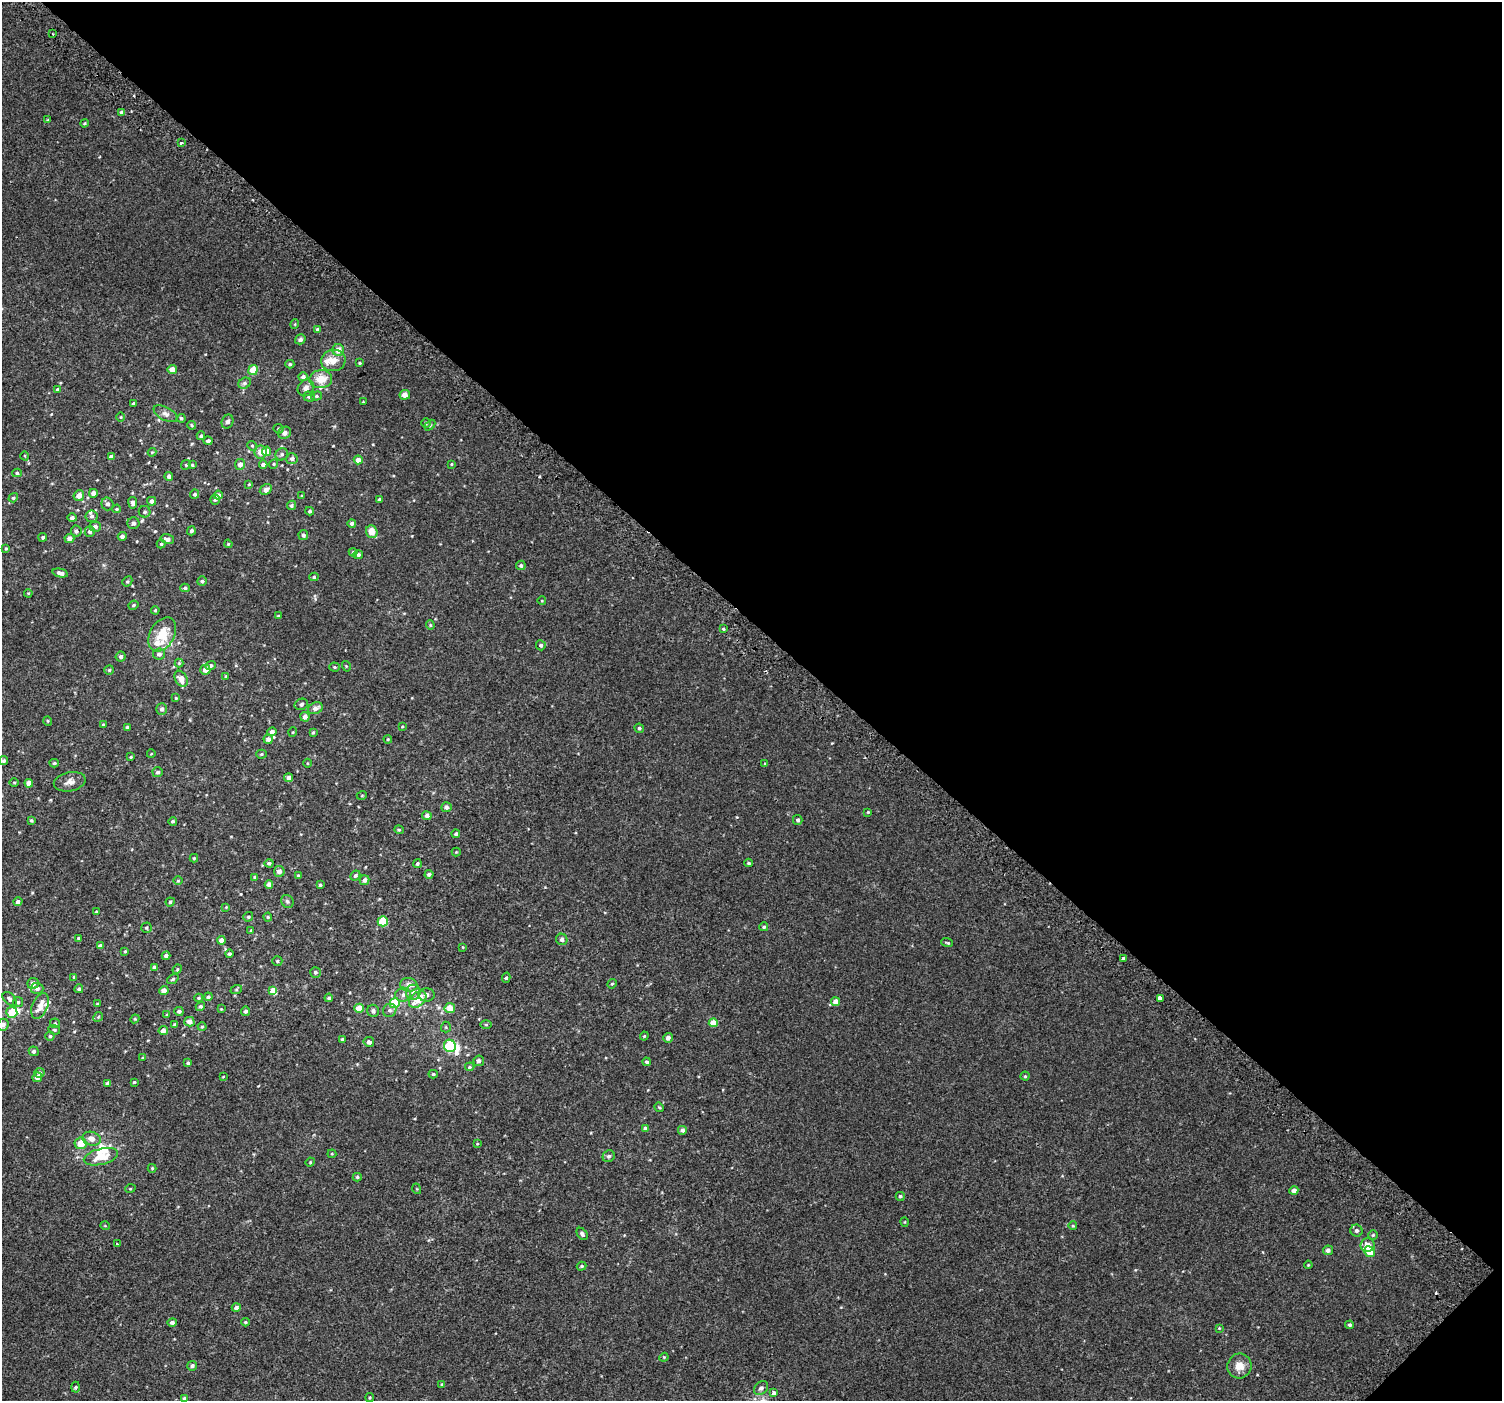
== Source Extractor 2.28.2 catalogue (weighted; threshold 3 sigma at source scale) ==
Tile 8 of 4 x 4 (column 4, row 2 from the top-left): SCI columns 4564-6063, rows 3024-4422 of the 6113 x 6113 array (HDU 1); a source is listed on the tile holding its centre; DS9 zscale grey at full resolution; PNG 1504 x 1403 px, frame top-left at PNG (2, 2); each listed source drawn as its Kron ellipse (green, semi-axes under 4 px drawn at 4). Shown black and unused: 45% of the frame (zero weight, under 2 of 3 exposures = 3% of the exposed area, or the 3 px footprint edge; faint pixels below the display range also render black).
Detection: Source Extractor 2.28.2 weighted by HDU 2 'WHT'; one run over the whole footprint, this tile lists its part. Background 0.00677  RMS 0.0062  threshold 0.0279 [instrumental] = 3 sigma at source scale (4.5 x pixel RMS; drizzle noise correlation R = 1.50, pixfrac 1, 0.0396/0.0396 arcsec/px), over >= 5 px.
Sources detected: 309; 2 inside a brighter object's white glare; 1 cosmic-ray / hot-pixel residue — neither listed nor drawn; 10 inside a brighter listed object's ellipse — not listed separately; the other 296 listed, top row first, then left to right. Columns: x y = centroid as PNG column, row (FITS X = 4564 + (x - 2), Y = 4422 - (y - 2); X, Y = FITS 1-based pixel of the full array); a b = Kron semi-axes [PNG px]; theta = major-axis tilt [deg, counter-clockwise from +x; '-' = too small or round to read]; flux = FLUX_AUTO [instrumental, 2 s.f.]
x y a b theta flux
53 34 3 2 - 0.48
122 112 4 3 - 1.6
48 120 4 3 - 0.6
84 123 4 3 - 0.7
181 143 4 3 - 0.98
295 324 5 3 - 0.51
317 329 4 4 - 1.3
300 339 5 4 - 2
338 350 6 6 - 5.9
333 361 12 10 13 6.3
359 363 4 3 - 0.54
290 364 4 4 - 0.91
172 369 4 4 - 5.6
253 370 5 4 - 12
303 377 5 4 - 1.8
321 379 11 9 6 9.7
245 383 6 5 - 1.3
306 388 9 7 50 3
58 389 4 3 - 1.6
405 395 5 5 - 3.2
316 396 5 4 - 0.85
309 397 5 5 - 1.8
363 402 3 2 - 0.44
134 404 4 3 - 1.1
165 414 13 6 -28 2.3
121 417 5 3 - 0.5
181 418 4 3 - 0.84
228 422 7 5 67 1.8
426 423 4 4 - 0.84
192 425 4 3 - 0.62
430 425 6 4 46 0.77
278 429 5 4 - 0.83
284 433 7 6 - 2.3
201 436 4 4 - 1.1
208 441 4 4 - 1.7
252 446 5 4 - 0.74
267 451 5 4 - 7.1
152 452 4 4 - 0.57
260 452 6 6 - 5.2
282 454 6 6 - 1.2
25 456 5 3 - 0.49
111 457 4 4 - 2.7
292 459 6 5 - 2
358 460 4 4 - 3.1
240 464 5 5 - 3
274 464 5 4 - 0.71
451 464 4 3 - 0.52
186 465 5 4 - 0.76
192 465 4 4 - 0.77
263 465 4 3 - 1.4
17 473 5 4 - 1
169 476 4 4 - 2
249 484 3 3 - 0.53
266 489 6 5 - 2.8
93 493 4 4 - 3.5
195 494 4 4 - 1.2
218 495 4 4 - 2.1
79 496 5 5 - 4
302 496 4 3 - 0.74
13 498 5 4 - 0.97
379 499 3 3 - 1.2
215 500 5 4 - 0.99
152 501 4 4 - 2.4
133 503 6 4 -82 1.6
107 504 6 6 - 2
292 505 5 4 - 1.2
117 509 4 4 - 0.8
310 511 4 3 - 0.96
145 512 6 6 - 1
92 516 6 6 - 1.6
72 518 4 4 - 1.2
133 523 6 6 - 1.8
352 523 4 4 - 1.5
95 527 5 5 - 2.5
76 531 6 5 - 1.5
191 531 4 4 - 1.5
90 532 5 5 - 1.8
372 532 6 5 - 7.9
303 535 5 5 - 1.6
122 536 4 4 - 1.8
43 537 4 4 - 0.89
69 539 5 4 - 2.6
167 539 7 5 -16 2.5
161 544 4 4 - 0.71
228 544 4 3 - 0.54
6 549 4 3 - 0.55
353 552 4 4 - 0.86
358 555 5 4 - 1.5
521 565 5 4 - 1.2
60 573 8 4 -12 2.1
314 577 4 4 - 0.86
127 581 5 4 - 0.85
202 581 5 4 - 1.1
185 588 5 4 - 1.1
28 593 4 3 - 0.49
542 601 4 3 - 0.42
133 605 5 3 - 0.77
155 610 4 3 - 0.75
278 616 3 3 - 0.48
430 625 4 4 - 0.61
723 629 4 3 - 0.67
162 634 18 12 60 14
541 645 5 5 - 1.4
159 654 6 5 - 2.3
121 657 5 5 - 1.7
179 663 4 4 - 0.58
211 666 5 4 - 1.5
346 666 5 3 - 0.51
334 667 5 4 - 0.71
109 670 5 4 - 0.83
205 670 5 5 - 4.5
226 676 3 3 - 0.53
181 679 8 6 -62 5
176 698 4 4 - 0.53
301 704 7 5 24 1.4
315 708 7 5 23 2.9
162 709 5 5 - 1.9
305 717 5 4 - 3
48 721 5 3 - 0.49
103 725 3 3 - 0.65
127 727 3 3 - 0.72
402 727 3 3 - 0.49
639 728 5 4 - 1.1
272 732 5 4 - 1.7
293 732 5 3 - 0.47
313 732 4 4 - 0.66
268 739 4 4 - 2.2
388 739 4 4 - 0.61
151 754 4 3 - 0.36
261 754 5 4 - 0.72
131 757 4 3 - 0.54
3 761 5 4 - 1
54 763 4 4 - 0.8
308 763 4 3 - 0.53
765 764 4 3 - 0.61
158 772 5 5 - 1.7
289 778 4 4 - 2.7
14 782 4 3 - 0.51
70 782 16 9 12 3.7
29 783 4 4 - 3.9
362 795 5 3 - 0.49
447 807 5 5 - 2
868 812 4 4 - 0.6
427 816 5 4 - 2.2
31 820 4 3 - 0.87
798 820 5 4 - 1.3
173 821 4 4 - 0.98
399 830 4 4 - 0.72
456 834 4 4 - 1.1
456 852 4 4 - 0.58
194 858 4 4 - 0.64
269 863 4 4 - 1.5
749 863 4 3 - 0.81
417 864 4 4 - 1
279 871 5 5 - 2.8
429 874 4 4 - 1.6
298 876 3 3 - 1.2
355 876 5 4 - 1.2
255 877 4 4 - 1
364 880 5 4 - 2.3
178 881 4 4 - 0.62
269 884 4 4 - 2.9
320 885 3 3 - 0.85
287 901 7 6 - 1.2
18 902 4 4 - 1.5
170 902 4 4 - 0.84
226 907 4 4 - 0.49
96 911 4 2 - 0.45
248 917 5 4 - 1
268 917 4 4 - 0.62
383 921 5 5 - 19
764 927 4 4 - 0.93
146 928 5 5 - 0.86
251 930 4 3 - 0.59
78 938 3 3 - 0.59
562 939 6 5 - 1.4
221 940 4 4 - 3.2
947 943 6 3 -18 0.65
100 946 4 4 - 2.1
463 947 4 2 - 0.42
125 951 4 3 - 0.56
229 954 4 4 - 1.2
166 956 4 4 - 1.8
1124 958 3 3 - 15
277 961 5 4 - 0.94
154 967 4 4 - 1.3
177 969 5 4 - 0.69
315 972 5 5 - 1.4
74 977 4 4 - 0.63
506 978 5 4 - 0.95
173 979 6 4 36 0.82
33 983 5 5 - 2.7
612 984 5 4 - 0.75
409 985 9 7 -11 3.8
37 988 6 5 - 2.5
79 989 4 4 - 1.1
164 990 4 4 - 3.8
236 990 6 4 19 0.72
273 991 4 4 - 12
413 992 7 7 - 2.7
403 995 8 7 - 2.4
427 995 8 6 0 1.6
208 997 4 4 - 1.2
199 998 4 4 - 0.8
329 998 4 4 - 1.1
10 999 8 5 -43 1.8
418 999 10 6 43 11
1160 999 3 3 - 29
18 1002 5 5 - 1
836 1002 4 4 - 5.4
395 1003 5 5 - 21
97 1004 3 3 - 0.56
40 1006 13 7 67 4.6
200 1007 5 4 - 1
359 1008 5 4 - 7.6
450 1008 5 5 - 6.7
221 1009 3 3 - 0.39
390 1010 7 6 - 1.5
179 1011 5 4 - 1.5
246 1011 4 4 - 1.8
373 1011 6 5 - 1.4
12 1012 5 5 - 15
167 1015 4 3 - 0.72
98 1017 5 4 - 0.73
135 1019 4 4 - 0.62
189 1022 5 5 - 4
55 1023 5 5 - 0.7
713 1023 4 4 - 7.3
175 1024 4 3 - 0.75
3 1025 6 5 - 2.2
486 1025 6 4 0 0.64
202 1027 4 4 - 0.74
446 1027 5 5 - 0.71
54 1030 6 4 -20 0.85
163 1031 4 4 - 3.8
50 1036 4 4 - 0.82
644 1036 4 4 - 0.63
668 1038 5 4 - 2.3
342 1039 4 4 - 0.81
369 1042 5 5 - 2.1
450 1046 6 6 - 49
34 1051 5 5 - 1.4
142 1058 4 3 - 0.52
479 1061 5 5 - 1.9
647 1062 4 4 - 1.2
188 1063 4 4 - 0.89
470 1067 5 4 - 0.7
39 1073 5 5 - 1.4
433 1074 4 4 - 0.86
1025 1076 4 4 - 0.78
37 1077 5 4 - 2.8
223 1077 3 2 - 0.37
134 1082 3 3 - 0.66
108 1083 4 4 - 2.5
659 1107 5 4 - 0.62
645 1128 4 3 - 1.1
682 1130 4 4 - 1.8
91 1139 9 7 -16 4
81 1143 6 5 - 8.1
477 1144 4 2 - 0.4
332 1154 4 4 - 0.58
609 1156 6 5 - 1.3
101 1157 17 8 14 11
310 1162 5 4 - 0.58
152 1168 4 4 - 0.58
357 1177 4 4 - 0.78
130 1189 5 3 - 0.52
417 1189 5 3 - 0.49
1294 1190 4 4 - 2.7
900 1196 4 4 - 0.95
905 1222 5 3 - 0.48
105 1226 5 3 - 0.44
1073 1226 4 3 - 0.44
1356 1231 6 6 - 1.5
582 1234 7 4 -51 1.5
1373 1235 5 4 - 0.85
117 1244 3 3 - 1.4
1368 1245 7 6 - 5.9
1328 1250 5 5 - 2
1370 1252 6 5 - 11
1308 1265 4 3 - 0.48
581 1266 5 4 - 0.7
236 1308 4 4 - 1.8
172 1322 5 4 - 1.7
245 1322 4 3 - 0.64
1350 1325 4 4 - 1.1
1219 1328 4 3 - 0.47
664 1357 4 3 - 0.54
192 1366 5 4 - 1.3
1239 1366 12 12 - 6.4
442 1384 4 3 - 0.75
75 1387 5 3 - 0.63
761 1388 8 6 42 1.9
774 1393 4 4 - 5
370 1397 4 3 - 0.59
185 1399 4 4 - 2.2
Isophote crosses this tile's border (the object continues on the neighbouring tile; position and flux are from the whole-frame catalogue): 2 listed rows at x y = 3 1025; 185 1399